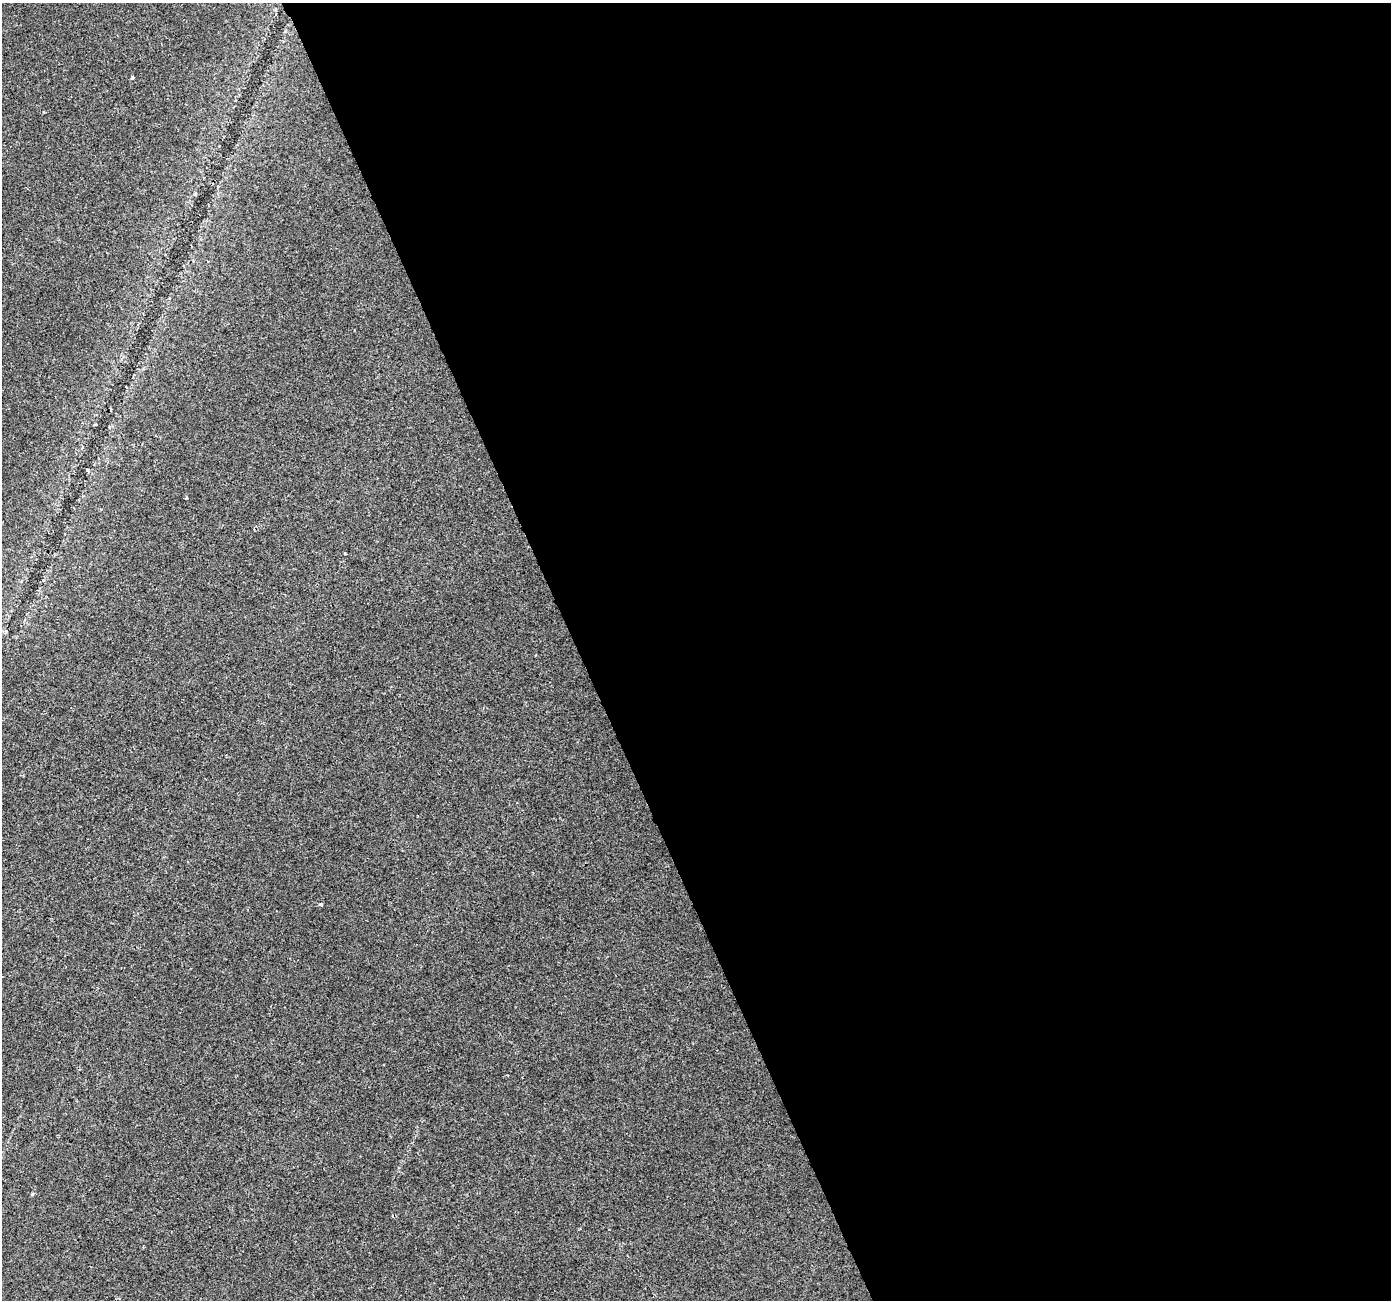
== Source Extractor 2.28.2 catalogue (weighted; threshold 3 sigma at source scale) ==
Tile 8 of 4 x 4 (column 4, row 2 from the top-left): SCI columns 4169-5557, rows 2675-3972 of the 5558 x 5405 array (HDU 1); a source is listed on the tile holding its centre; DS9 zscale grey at full resolution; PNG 1393 x 1302 px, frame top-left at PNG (2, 3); no overlay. Shown black and unused: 59% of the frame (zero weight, under 2 of 3 exposures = <1% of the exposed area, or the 3 px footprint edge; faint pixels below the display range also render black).
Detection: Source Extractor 2.28.2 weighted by HDU 2 'WHT'; one run over the whole footprint, this tile lists its part. Background 0.0289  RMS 0.0048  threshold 0.0215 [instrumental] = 3 sigma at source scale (4.5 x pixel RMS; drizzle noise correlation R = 1.50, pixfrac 1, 0.0396/0.0396 arcsec/px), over >= 5 px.
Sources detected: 5; all 5 listed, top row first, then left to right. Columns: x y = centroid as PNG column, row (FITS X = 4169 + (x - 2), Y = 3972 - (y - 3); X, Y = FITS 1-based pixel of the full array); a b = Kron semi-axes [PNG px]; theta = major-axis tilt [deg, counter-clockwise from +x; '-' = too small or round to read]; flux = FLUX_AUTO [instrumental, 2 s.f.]
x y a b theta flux
132 77 4 3 - 0.88
87 470 4 3 - 0.57
186 498 3 3 - 0.54
321 904 4 4 - 0.83
32 1194 4 3 - 0.89